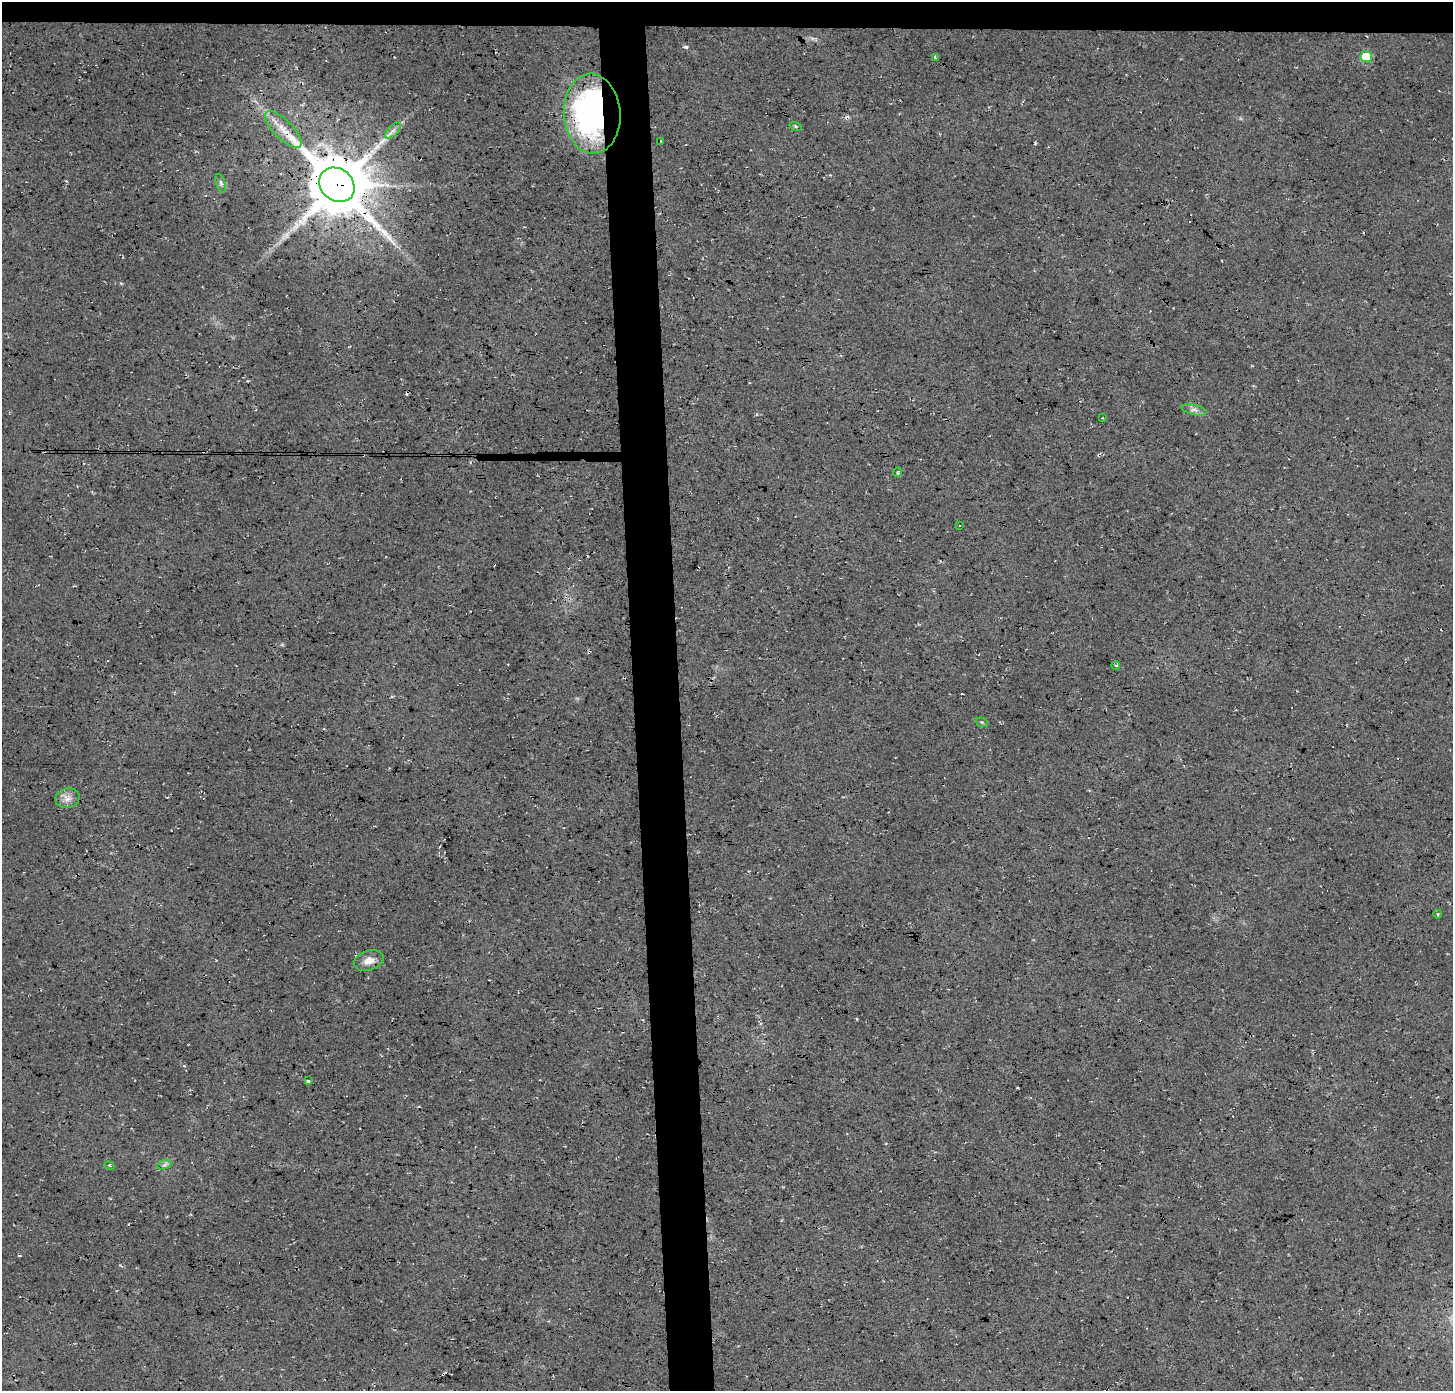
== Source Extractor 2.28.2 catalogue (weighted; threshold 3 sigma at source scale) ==
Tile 2 of 3 x 3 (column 2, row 1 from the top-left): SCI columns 1491-2941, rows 2780-4168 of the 4431 x 4174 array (HDU 1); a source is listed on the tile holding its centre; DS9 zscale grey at full resolution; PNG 1455 x 1393 px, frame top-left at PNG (2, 2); each listed source drawn as its Kron ellipse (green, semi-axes under 4 px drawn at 4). Shown black and unused: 5% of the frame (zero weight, under 3 of 4 exposures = <1% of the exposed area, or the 3 px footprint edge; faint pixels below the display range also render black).
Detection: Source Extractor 2.28.2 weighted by HDU 2 'WHT'; one run over the whole footprint, this tile lists its part. Background 0.035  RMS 0.0063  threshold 0.0284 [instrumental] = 3 sigma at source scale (4.5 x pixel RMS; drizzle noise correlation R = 1.50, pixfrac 1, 0.0396/0.0396 arcsec/px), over >= 5 px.
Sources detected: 29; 1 inside a brighter object's white glare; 6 cosmic-ray / hot-pixel residue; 1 long thin detection or spike segment (spike, bleed or trail) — neither listed nor drawn; the other 21 listed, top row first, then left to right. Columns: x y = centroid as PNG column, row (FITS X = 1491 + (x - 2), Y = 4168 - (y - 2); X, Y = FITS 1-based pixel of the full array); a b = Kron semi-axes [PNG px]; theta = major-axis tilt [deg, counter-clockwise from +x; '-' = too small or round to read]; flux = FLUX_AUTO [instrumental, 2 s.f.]
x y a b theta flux
1366 57 6 5 - 23
935 58 3 2 - 0.88
592 114 40 28 -86 170
796 127 6 3 -19 0.96
283 129 24 9 -45 9.3
393 131 10 5 48 2.5
661 141 3 2 - 0.55
221 183 10 4 -71 1.4
337 185 19 16 -41 4400
1194 410 12 5 -13 2.5
1102 418 2 2 - 0.51
898 472 5 3 - 0.61
960 525 3 3 - 1.5
1116 666 4 3 - 0.81
982 722 6 4 -21 0.84
68 798 12 9 13 4.3
1438 914 4 3 - 0.64
369 961 15 10 18 5.8
308 1081 3 3 - 0.86
164 1165 7 4 19 1.5
109 1166 5 4 - 0.92
Overlapping masked pixels (flux is a lower limit): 2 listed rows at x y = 592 114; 337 185